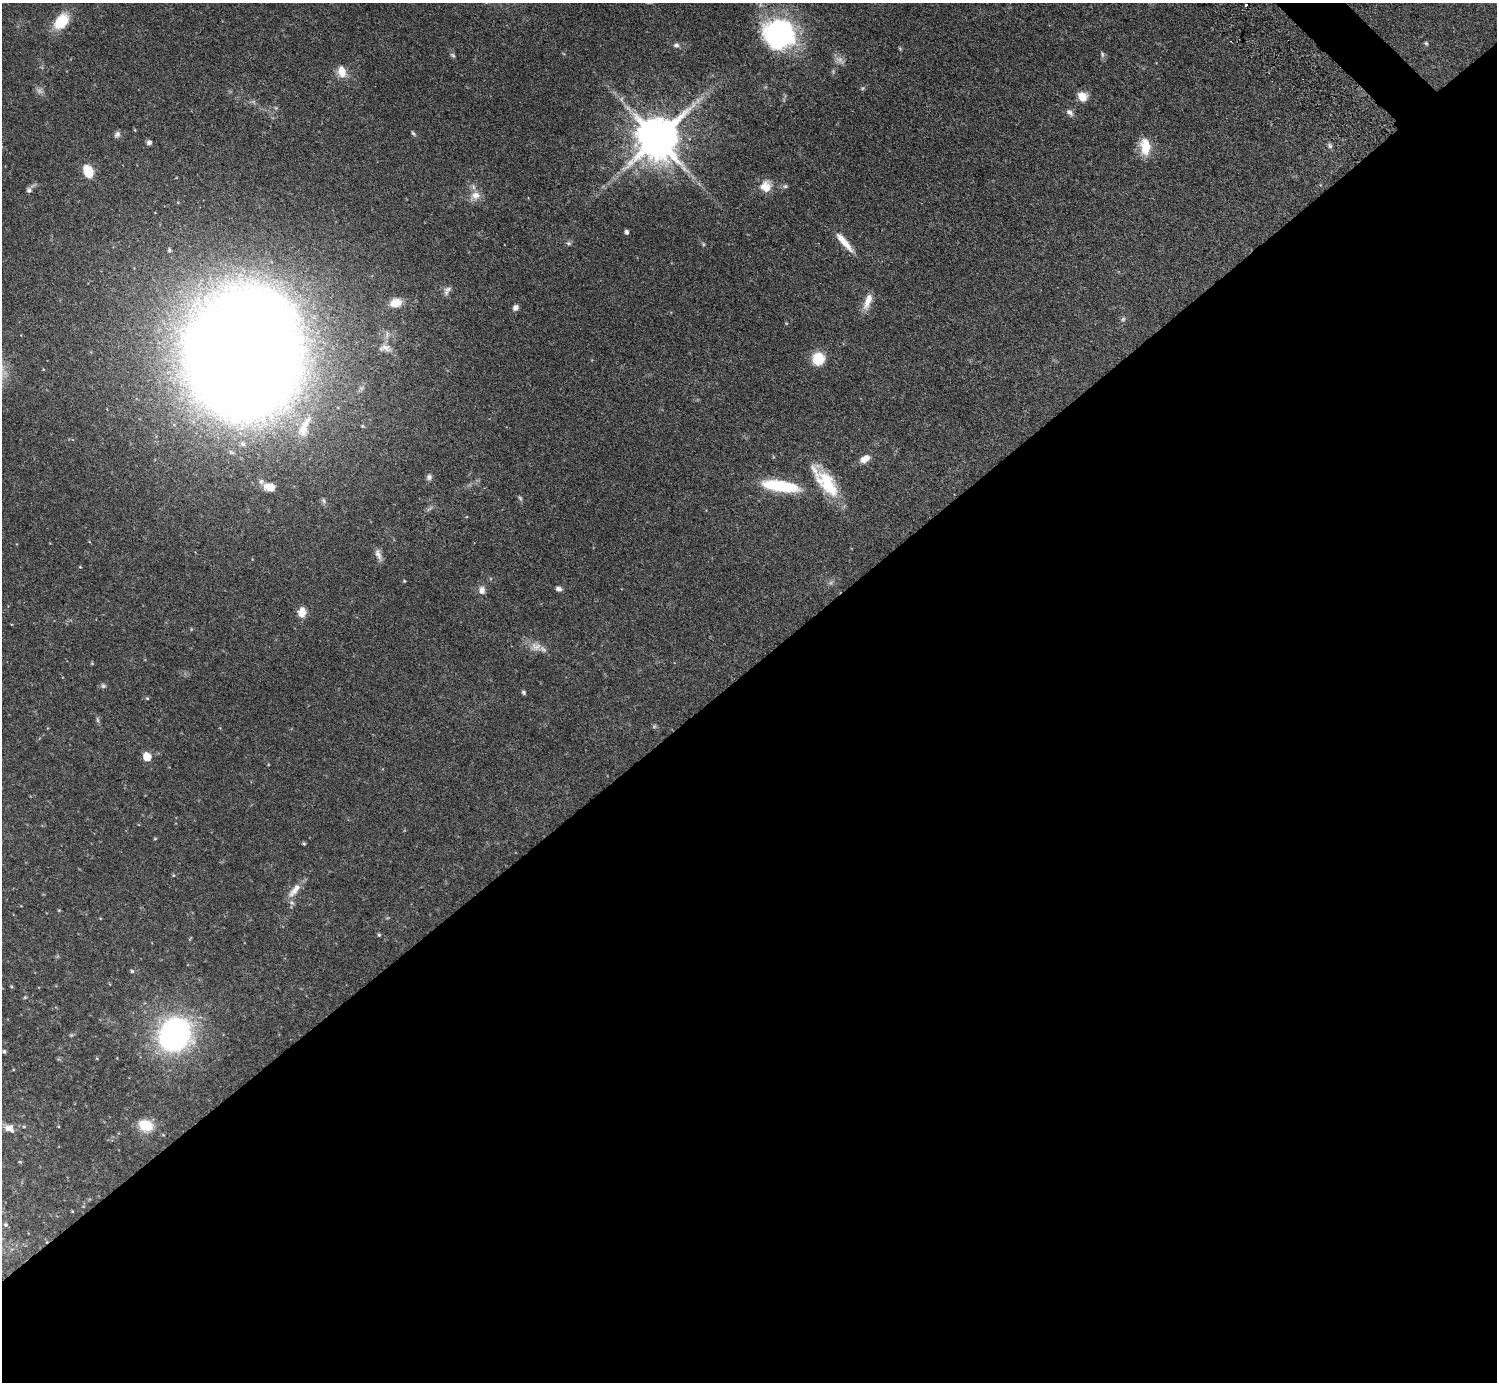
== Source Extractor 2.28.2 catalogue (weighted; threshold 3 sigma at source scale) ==
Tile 15 of 4 x 4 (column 3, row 4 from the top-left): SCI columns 3037-4531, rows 343-1722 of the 6034 x 6030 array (HDU 1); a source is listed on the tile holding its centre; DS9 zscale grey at full resolution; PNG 1499 x 1384 px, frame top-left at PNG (2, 3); no overlay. Shown black and unused: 52% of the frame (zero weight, under 3 of 5 exposures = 3% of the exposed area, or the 3 px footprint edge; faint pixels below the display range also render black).
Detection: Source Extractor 2.28.2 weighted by HDU 2 'WHT'; one run over the whole footprint, this tile lists its part. Background 0.0615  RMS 0.0038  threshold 0.017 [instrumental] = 3 sigma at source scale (4.5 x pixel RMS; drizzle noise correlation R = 1.50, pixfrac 1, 0.05/0.05 arcsec/px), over >= 5 px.
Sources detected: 71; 3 too faint to see at this stretch — not listed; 1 inside a brighter listed object's ellipse — not listed separately; the other 67 listed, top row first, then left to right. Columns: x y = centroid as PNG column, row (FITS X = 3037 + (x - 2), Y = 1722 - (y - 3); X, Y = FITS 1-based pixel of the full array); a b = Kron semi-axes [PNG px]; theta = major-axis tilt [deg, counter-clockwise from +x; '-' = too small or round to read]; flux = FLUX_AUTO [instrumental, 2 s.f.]
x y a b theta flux
1246 5 3 2 - 0.71
61 21 18 12 50 11
779 34 35 32 -19 53
1426 43 5 4 - 0.48
676 45 8 6 7 1.1
1102 54 8 4 -89 0.69
453 55 7 5 -23 0.62
342 71 14 9 -77 4.3
863 88 6 4 70 0.51
1082 96 10 8 -49 4.9
621 99 7 4 89 0.75
1070 112 11 6 -41 1.5
413 133 6 4 -53 0.56
117 134 9 7 44 1.2
657 138 12 12 - 1600
149 142 6 6 - 1
1330 146 8 5 -74 0.79
1145 147 22 13 -86 7.4
88 171 11 8 -68 10
766 186 14 13 - 5
785 186 7 5 21 0.7
29 190 7 7 - 1
476 195 13 11 7 3.5
626 232 5 4 - 1
844 242 28 7 -49 5.2
569 243 7 4 -19 0.67
703 244 6 4 -72 0.44
169 250 5 5 - 0.61
447 290 13 6 56 1.5
868 301 22 8 70 4
396 303 13 10 11 4.3
515 307 7 6 - 1.5
1123 319 6 5 - 0.65
385 348 14 8 -13 1.9
243 355 71 62 84 1800
818 359 11 10 - 11
304 427 38 13 67 9.6
865 459 13 7 31 3.2
429 477 8 7 - 1.1
826 482 45 17 -48 17
780 486 41 12 -9 21
269 487 14 9 -4 3.8
520 498 7 4 -46 0.57
324 501 7 4 -71 0.66
378 554 16 7 -71 2.1
404 581 4 3 - 0.36
559 589 7 5 -17 1.3
482 590 10 8 -81 2
302 612 12 9 81 3.5
536 646 15 12 -16 3.6
92 663 5 4 - 0.34
103 686 7 6 - 0.75
524 692 6 4 -48 0.62
147 698 4 4 - 0.39
97 720 7 4 -89 0.65
147 757 6 5 - 11
155 838 5 3 - 0.32
304 843 5 4 - 0.45
294 890 24 8 52 4
379 935 5 4 - 0.41
132 971 5 4 - 0.6
174 1034 35 29 60 85
4 1051 4 3 - 0.58
146 1125 15 11 -23 8.7
9 1128 13 9 -28 2.7
20 1162 5 3 - 0.33
5 1225 5 5 - 0.63
Isophote crosses this tile's border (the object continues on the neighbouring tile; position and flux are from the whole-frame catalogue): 1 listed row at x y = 779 34